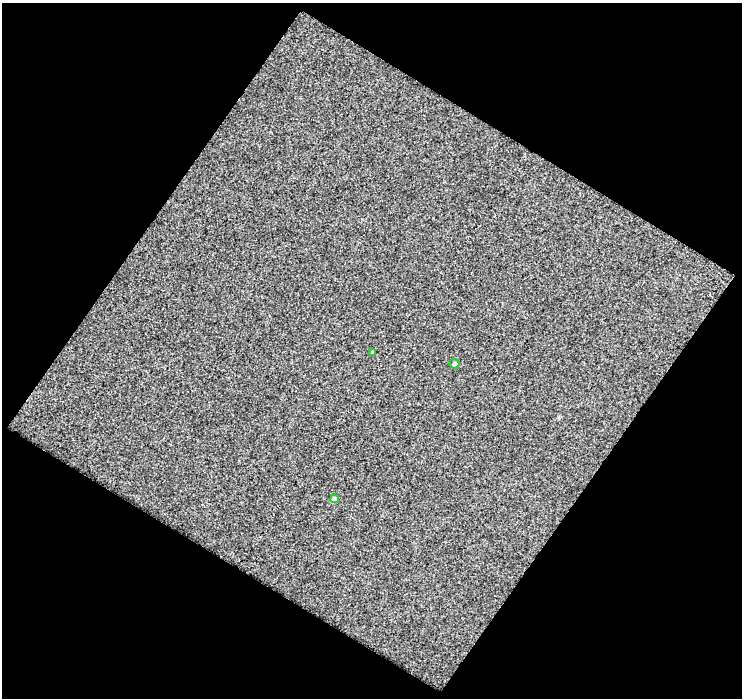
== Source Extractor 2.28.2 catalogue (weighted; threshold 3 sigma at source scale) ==
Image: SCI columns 1-740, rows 27-722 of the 740 x 747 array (HDU 1 of 3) = the unmasked area's bounding box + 8 px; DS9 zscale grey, full resolution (1 PNG px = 1 image px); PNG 744 x 700 px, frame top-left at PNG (2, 3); each listed source drawn as its Kron ellipse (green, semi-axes under 4 px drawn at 4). Shown black and unused: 50% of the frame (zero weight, under 2 of 3 exposures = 2% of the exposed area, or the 3 px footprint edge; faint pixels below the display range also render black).
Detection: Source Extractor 2.28.2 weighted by HDU 2 'WHT'. Background 0.0173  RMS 0.016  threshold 0.0699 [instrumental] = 3 sigma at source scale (4.5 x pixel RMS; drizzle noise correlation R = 1.50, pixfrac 1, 0.0396/0.0396 arcsec/px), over >= 5 px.
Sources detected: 3; all 3 listed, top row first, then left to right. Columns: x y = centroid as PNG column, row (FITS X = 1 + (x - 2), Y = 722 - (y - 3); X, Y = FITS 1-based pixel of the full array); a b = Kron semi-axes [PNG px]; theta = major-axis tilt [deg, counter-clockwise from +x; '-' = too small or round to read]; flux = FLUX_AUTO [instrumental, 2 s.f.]
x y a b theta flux
372 352 4 3 - 1.7
454 364 5 5 - 3.3
335 499 4 4 - 7.8